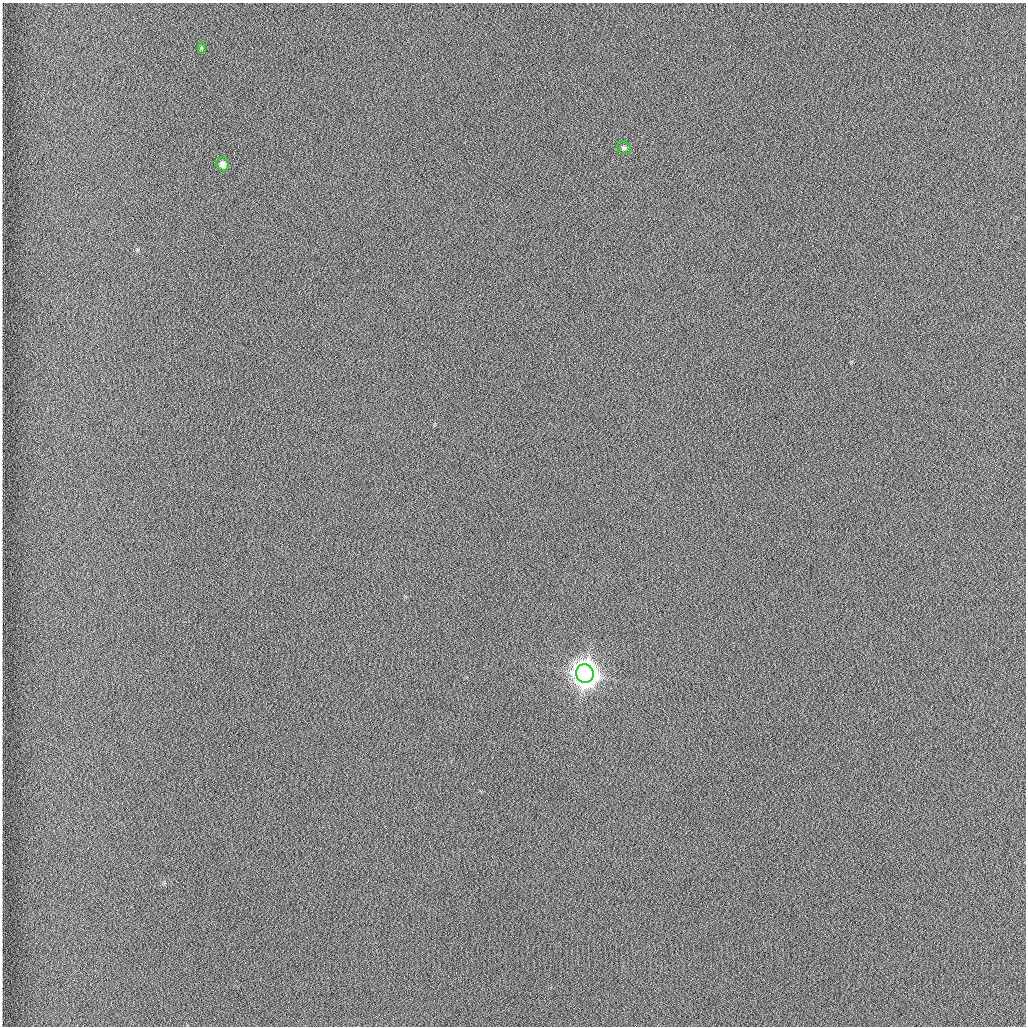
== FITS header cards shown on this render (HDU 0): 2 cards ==
NAXIS1  =                 1024 /fastest changing axis
NAXIS2  =                 1024 /next to fastest changing axis

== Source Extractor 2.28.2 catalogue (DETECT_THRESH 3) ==
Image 1024 x 1024 px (HDU 0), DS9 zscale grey, 1 PNG px = 1 image px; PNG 1028 x 1028 px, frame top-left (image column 1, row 1024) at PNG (2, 3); each listed source drawn as its Kron ellipse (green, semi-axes under 4 px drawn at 4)
Background 1260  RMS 5.9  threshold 17.7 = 3 sigma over >= 5 px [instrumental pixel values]
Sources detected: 4; all 4 listed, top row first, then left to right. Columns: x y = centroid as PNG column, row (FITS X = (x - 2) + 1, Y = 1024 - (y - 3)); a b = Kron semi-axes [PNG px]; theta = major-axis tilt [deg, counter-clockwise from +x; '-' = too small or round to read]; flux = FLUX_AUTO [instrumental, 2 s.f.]
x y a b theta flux
201 48 6 4 -88 450
624 148 7 6 - 910
223 164 7 6 - 3100
585 674 9 8 - 770000